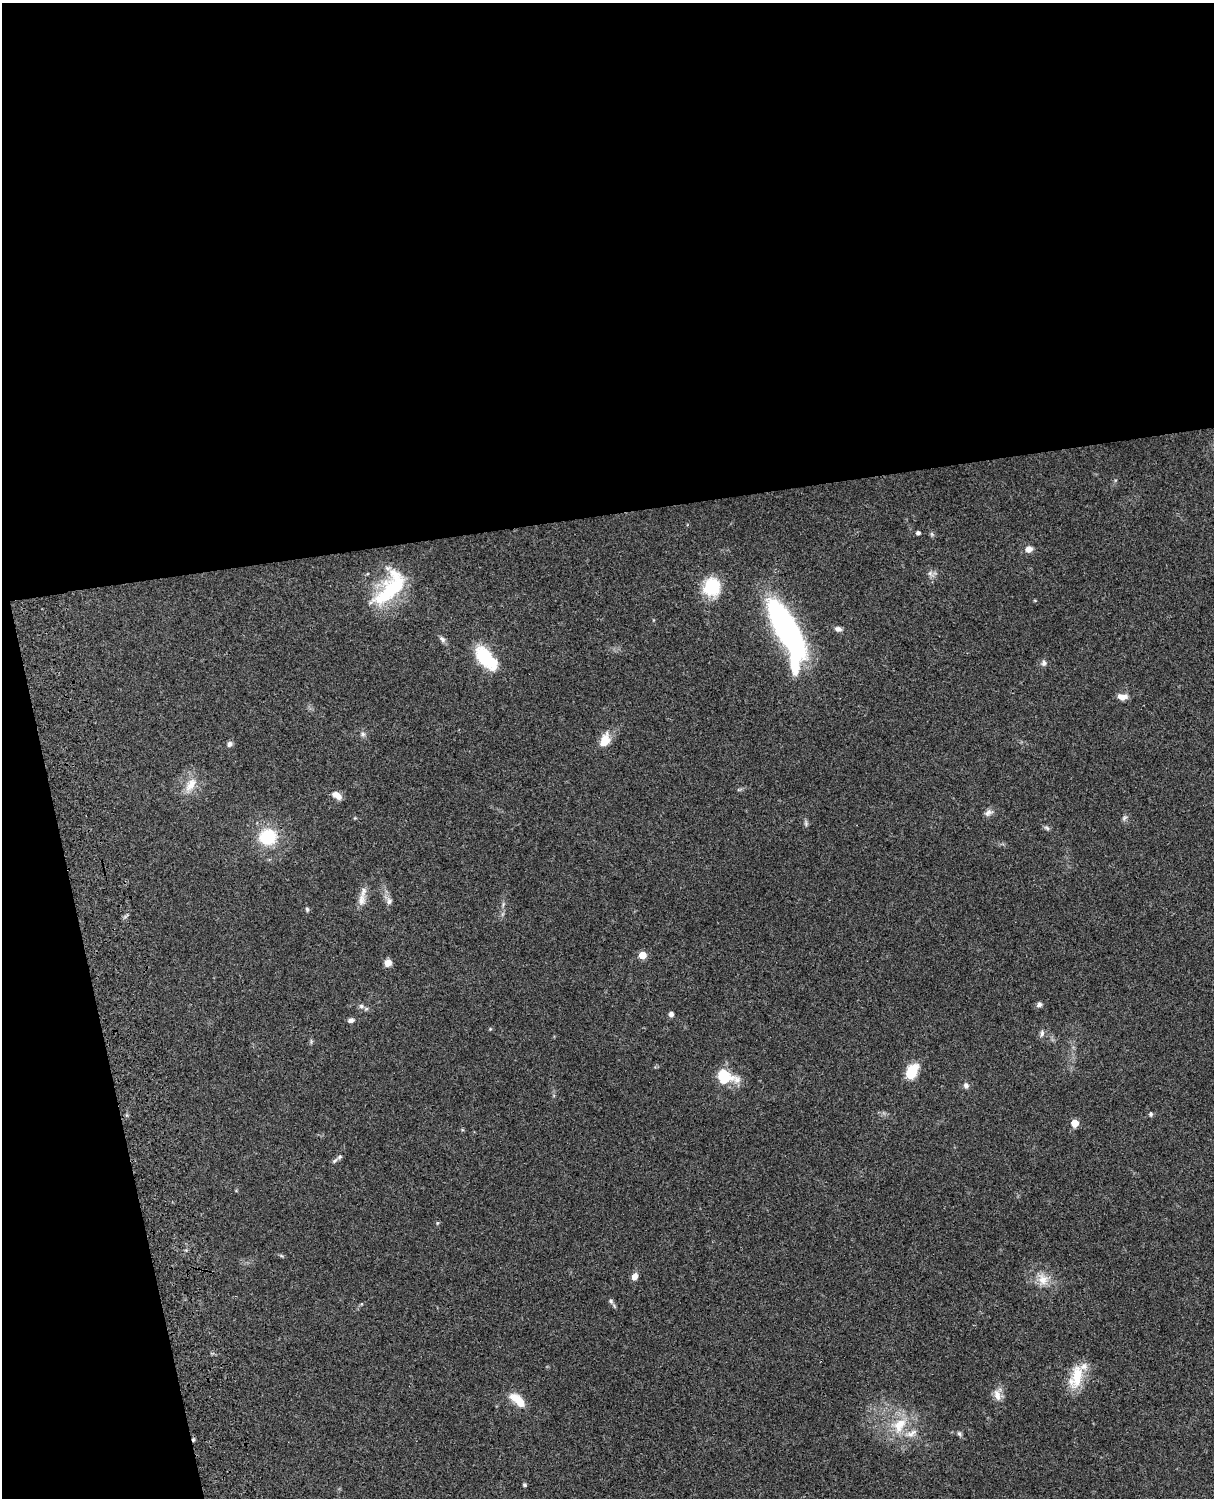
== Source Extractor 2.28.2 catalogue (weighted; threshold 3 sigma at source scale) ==
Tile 1 of 4 x 3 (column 1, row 1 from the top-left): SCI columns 122-1333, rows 3268-4763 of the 5088 x 4926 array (HDU 1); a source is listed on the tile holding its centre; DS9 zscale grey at full resolution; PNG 1216 x 1500 px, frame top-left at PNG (2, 3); no overlay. Shown black and unused: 39% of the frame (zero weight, under 3 of 4 exposures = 6% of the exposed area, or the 3 px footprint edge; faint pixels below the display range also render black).
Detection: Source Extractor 2.28.2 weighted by HDU 2 'WHT'; one run over the whole footprint, this tile lists its part. Background 0.0871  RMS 0.0061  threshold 0.0272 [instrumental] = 3 sigma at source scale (4.5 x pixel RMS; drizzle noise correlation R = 1.50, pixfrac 1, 0.05/0.05 arcsec/px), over >= 5 px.
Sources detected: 54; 1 too faint to see at this stretch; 2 inside a brighter object's white glare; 1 cosmic-ray / hot-pixel residue — not listed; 2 inside a brighter listed object's ellipse — not listed separately; the other 48 listed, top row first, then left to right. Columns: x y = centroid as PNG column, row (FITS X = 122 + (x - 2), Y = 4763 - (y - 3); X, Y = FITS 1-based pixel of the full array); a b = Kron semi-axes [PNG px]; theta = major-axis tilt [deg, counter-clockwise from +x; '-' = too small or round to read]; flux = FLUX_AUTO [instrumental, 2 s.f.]
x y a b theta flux
918 533 4 4 - 1.6
1029 549 8 7 - 3.6
930 574 10 6 -45 2.1
712 587 21 19 83 23
390 588 49 20 50 44
786 629 54 16 -60 190
838 629 8 6 -15 2.3
442 639 10 6 -47 1.8
484 656 21 14 -64 27
1044 663 8 7 - 1.8
1122 697 12 7 -4 4
363 734 7 5 -22 1.4
605 740 15 9 68 9.9
230 744 7 6 - 1.9
191 785 21 11 60 8.5
337 795 13 7 -31 4.8
988 812 11 8 39 2.6
1124 818 9 4 36 1.3
806 823 8 5 -71 1.2
1047 828 9 4 -27 1.3
268 837 16 15 - 27
361 900 17 10 89 4.8
389 901 9 7 86 2.3
307 909 6 4 -75 0.97
642 955 5 5 - 13
388 963 8 7 - 4.1
1039 1005 7 6 - 1.8
361 1006 8 6 -16 1.9
671 1014 5 5 - 2.2
351 1020 7 5 14 2
490 1029 4 4 - 0.56
1042 1033 9 6 67 1.8
911 1072 15 9 61 17
725 1076 19 12 -18 22
966 1085 8 7 - 1.9
1151 1114 6 5 - 1.1
1075 1123 5 5 - 13
340 1157 8 5 41 1.5
437 1223 5 4 - 0.67
635 1276 7 6 - 4.1
1043 1279 16 15 - 8.5
611 1301 7 5 -65 1.3
1076 1377 32 15 73 17
997 1395 16 9 -74 5
518 1400 22 9 -42 10
899 1425 26 18 47 19
959 1434 7 5 -44 1.4
525 1485 4 4 - 1.2